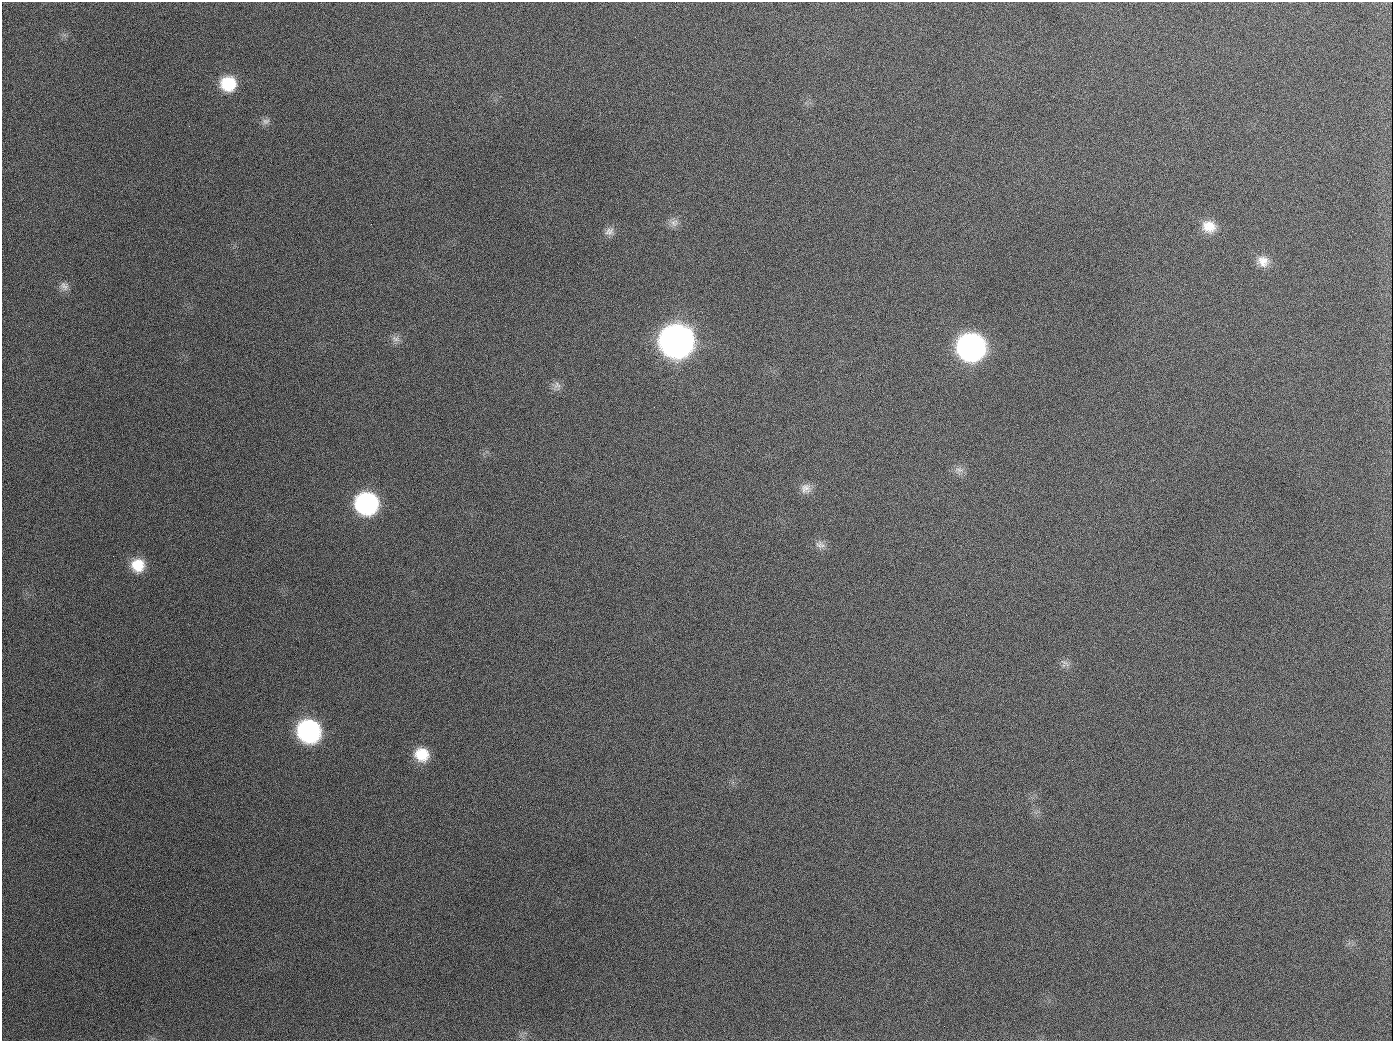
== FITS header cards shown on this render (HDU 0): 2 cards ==
NAXIS1  =                 1391
NAXIS2  =                 1039

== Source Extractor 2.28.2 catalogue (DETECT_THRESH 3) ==
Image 1391 x 1039 px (HDU 0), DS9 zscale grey, 1 PNG px = 1 image px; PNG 1395 x 1043 px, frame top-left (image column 1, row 1039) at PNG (2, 2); no overlay
Background 1550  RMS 70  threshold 211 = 3 sigma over >= 5 px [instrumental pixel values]
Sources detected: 22; all 22 listed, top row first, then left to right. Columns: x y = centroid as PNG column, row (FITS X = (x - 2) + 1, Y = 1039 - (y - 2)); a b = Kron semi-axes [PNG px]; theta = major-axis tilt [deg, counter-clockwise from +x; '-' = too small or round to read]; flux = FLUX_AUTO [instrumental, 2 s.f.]
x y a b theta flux
228 84 16 15 - 1.8e+05
266 121 11 8 24 2.1e+04
189 126 3 2 - 7.6e+03
674 223 11 11 - 2.9e+04
1209 226 17 14 -19 8.3e+04
609 231 13 10 22 3.0e+04
1263 261 16 13 -22 5.7e+04
64 286 13 10 -44 3.0e+04
396 339 12 8 -15 2.5e+04
677 341 18 17 - 5.3e+06
971 347 18 16 -20 2.3e+06
557 386 13 10 -66 2.8e+04
654 407 2 2 - 3.6e+03
959 470 12 8 -2 2.8e+04
806 488 14 14 - 4.3e+04
367 504 16 15 - 9.2e+05
819 545 12 11 - 3.2e+04
138 565 15 15 - 1.2e+05
1065 663 16 4 -35 1.8e+04
309 731 17 16 - 9.7e+05
422 754 16 15 - 1.3e+05
944 1026 2 2 - 5.1e+03